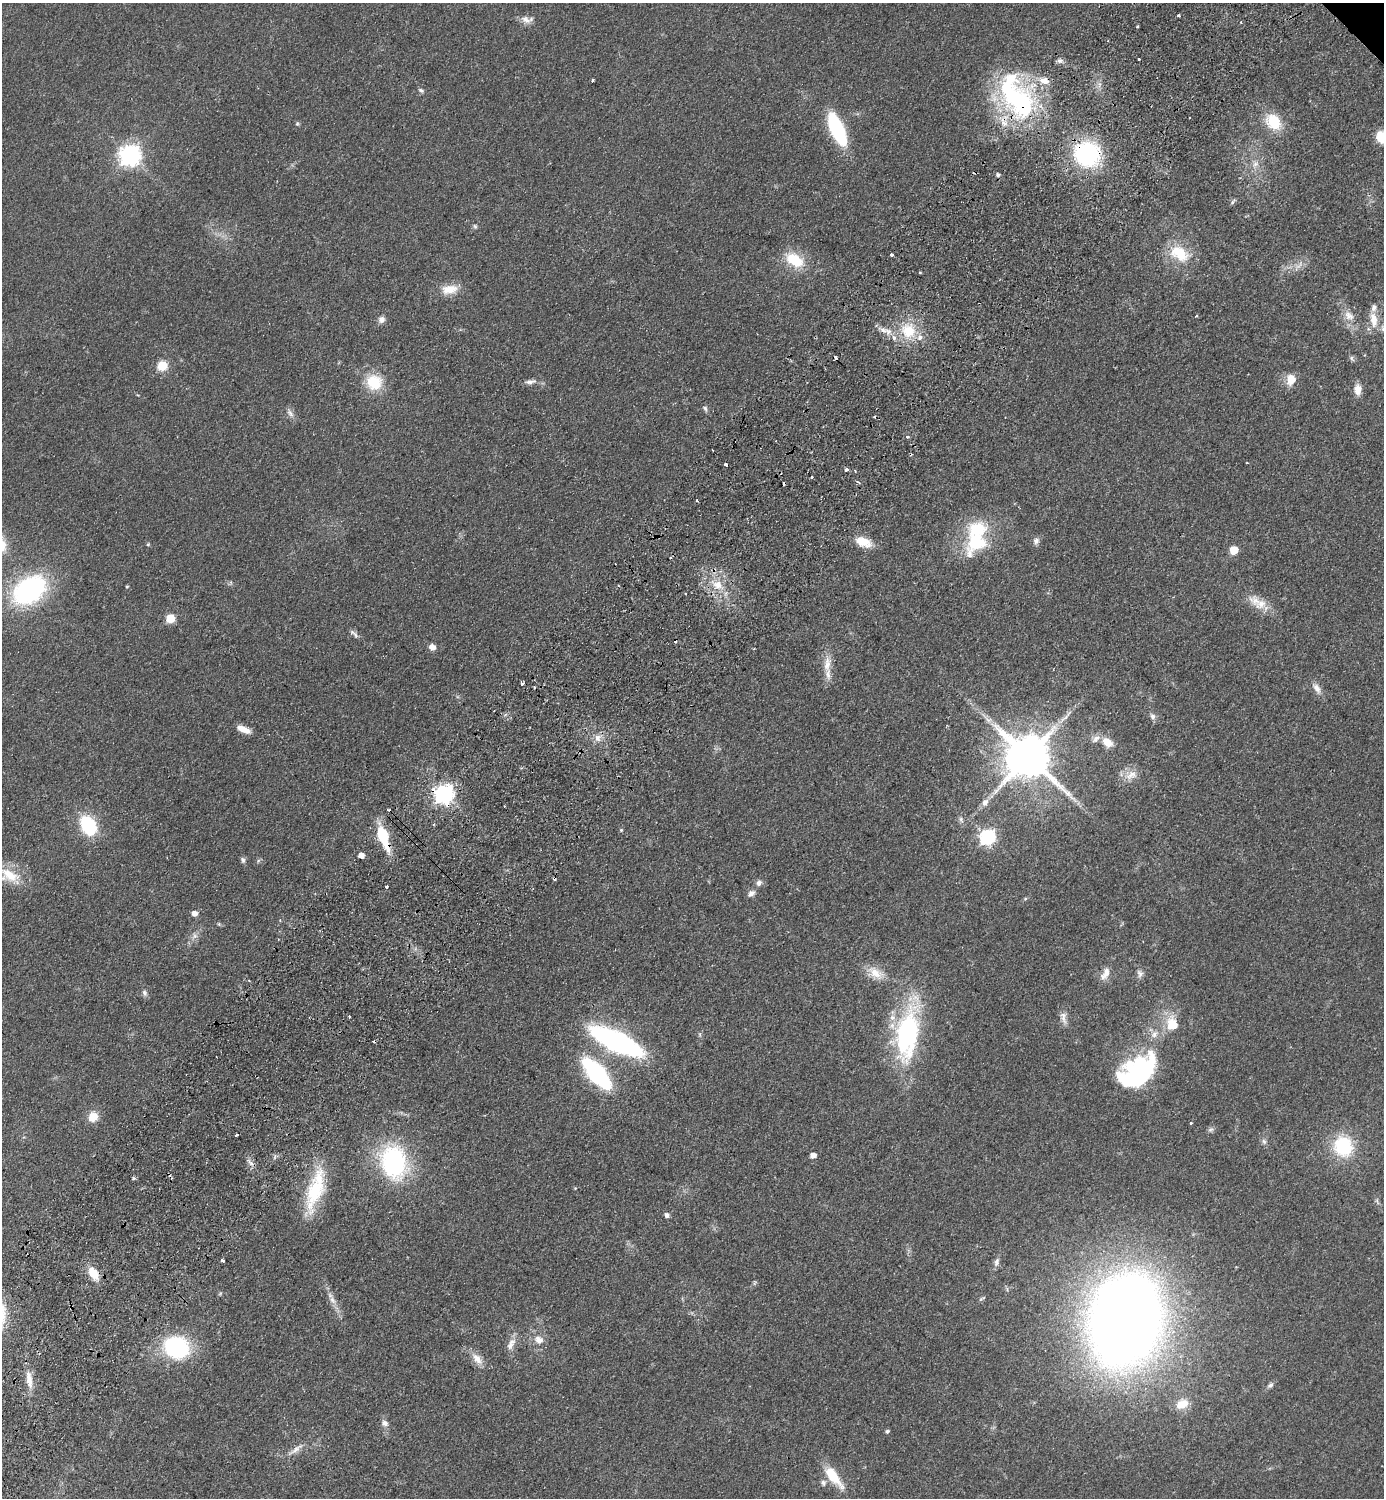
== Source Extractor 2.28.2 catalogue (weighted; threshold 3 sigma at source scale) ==
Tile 7 of 4 x 4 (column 3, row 2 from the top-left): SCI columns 3106-4487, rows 3032-4527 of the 6070 x 6064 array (HDU 1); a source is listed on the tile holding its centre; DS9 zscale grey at full resolution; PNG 1386 x 1500 px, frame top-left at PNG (2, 3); no overlay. Shown black and unused: <1% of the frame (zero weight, under 2 of 3 exposures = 3% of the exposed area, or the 3 px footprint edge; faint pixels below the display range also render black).
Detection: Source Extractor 2.28.2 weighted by HDU 2 'WHT'; one run over the whole footprint, this tile lists its part. Background 0.0826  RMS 0.0081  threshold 0.0362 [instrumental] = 3 sigma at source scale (4.5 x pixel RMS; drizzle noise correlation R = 1.50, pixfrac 1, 0.05/0.05 arcsec/px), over >= 5 px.
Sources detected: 152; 1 inside a brighter object's white glare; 11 cosmic-ray / hot-pixel residue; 1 long thin detection or spike segment (spike, bleed or trail) — not listed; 8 inside a brighter listed object's ellipse — not listed separately; the other 131 listed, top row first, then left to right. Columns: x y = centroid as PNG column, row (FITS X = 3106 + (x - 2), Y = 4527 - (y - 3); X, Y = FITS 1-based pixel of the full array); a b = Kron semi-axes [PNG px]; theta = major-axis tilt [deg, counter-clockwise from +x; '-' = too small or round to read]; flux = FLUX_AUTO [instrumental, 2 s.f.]
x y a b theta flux
1179 15 3 3 - 1.7
526 19 15 9 -32 5.4
1241 22 4 3 - 0.93
1138 26 3 2 - 1.1
1139 59 3 3 - 1.2
1059 61 7 7 - 2.5
593 80 3 3 - 0.86
421 90 8 5 -36 1.6
1019 101 58 37 -51 120
1273 122 20 15 -54 24
297 124 6 5 - 1.2
837 129 29 11 -66 78
1381 137 13 11 -65 13
1087 154 16 15 - 140
130 155 8 7 - 480
1255 164 11 8 61 4.9
998 175 5 4 - 1.8
1233 201 9 4 52 1.5
475 226 7 5 -67 1.4
1180 253 27 17 -32 26
892 255 3 3 - 3.9
794 260 24 14 -30 25
1299 265 14 5 48 3.9
920 273 3 2 - 1
449 289 24 12 7 12
1196 316 3 3 - 0.68
1349 316 16 10 -43 8
381 319 9 8 - 3.6
1374 320 21 9 -81 11
883 330 15 8 -22 6.1
908 331 20 18 -54 25
835 358 4 3 - 4.2
1352 358 9 4 -69 1.6
162 366 6 5 - 47
1291 379 14 11 79 10
531 381 15 6 9 3.9
374 382 19 18 - 24
1358 389 13 8 -88 7.2
705 408 8 5 -72 1.8
290 413 13 7 -57 3.7
907 437 5 4 - 1.2
1247 463 3 2 - 0.53
726 465 4 3 - 4.8
846 469 4 3 - 5.4
812 477 3 3 - 1.6
858 482 5 3 - 0.99
697 500 3 3 - 2
1036 541 9 8 - 3.1
863 542 21 11 -20 13
976 542 35 25 52 49
148 544 5 4 - 0.94
1234 550 6 5 - 23
670 557 3 2 - 0.93
717 585 15 10 -23 11
127 587 4 3 - 0.94
29 590 32 22 35 130
685 593 3 3 - 1.2
1261 604 18 14 33 11
170 618 6 5 - 29
355 635 10 5 -65 2.3
432 647 8 7 - 4.5
827 664 22 10 80 9.6
522 683 3 3 - 3.8
1316 688 16 8 -52 5.4
1153 716 9 7 -58 2.9
243 729 16 6 -24 8.5
598 738 11 9 -69 5.3
1107 742 13 9 -39 10
1028 757 13 12 - 3900
1131 775 20 12 29 9.5
444 794 8 7 - 390
985 803 9 7 60 4.8
504 806 2 2 - 0.78
961 819 9 5 -64 2.2
88 825 16 10 -61 61
621 830 5 5 - 0.98
383 836 20 8 -72 45
987 837 7 6 - 190
361 855 5 4 - 7.1
243 860 8 6 -71 1.9
9 875 33 14 -35 21
759 883 9 7 43 3.1
386 886 3 3 - 3.4
751 893 10 7 35 3.7
1025 899 6 4 19 0.98
194 913 5 5 - 5.6
219 924 6 4 -46 0.98
195 936 9 7 55 3.3
876 973 25 13 -33 13
1105 973 19 9 61 7.1
1140 973 11 8 -70 3.2
144 993 9 6 -69 2.4
349 1016 3 2 - 1.5
1063 1017 19 8 -78 5.2
1172 1024 20 16 -76 17
907 1034 66 26 81 120
1154 1034 11 8 60 4.7
617 1041 35 12 -26 250
1140 1065 33 20 22 82
596 1073 25 11 -49 140
93 1117 10 10 - 11
1191 1123 3 3 - 1.5
1211 1130 8 7 - 1.9
236 1135 3 2 - 1.6
1264 1141 8 5 -68 2.1
1343 1146 20 18 -73 47
813 1155 5 4 - 6.2
393 1162 34 25 -76 110
251 1163 11 4 -40 2.6
134 1178 5 4 - 1.4
575 1188 4 4 - 0.64
315 1190 58 18 74 46
1377 1201 10 4 -61 1.6
667 1215 5 5 - 2.8
222 1261 4 3 - 1.8
997 1262 13 7 71 3.3
93 1273 16 9 -59 13
332 1300 12 7 -53 4.6
1125 1320 57 43 77 1500
539 1340 13 11 -28 7.3
511 1344 19 8 63 6.5
176 1347 22 18 -16 91
477 1359 19 10 -50 8
29 1379 25 8 -81 9.9
1270 1385 10 6 45 2.3
1182 1404 17 12 27 13
385 1423 9 8 - 3.5
887 1431 5 4 - 1.6
295 1449 28 6 36 6.5
833 1477 33 11 -52 22
823 1483 9 8 - 2.8
Overlapping masked pixels (flux is a lower limit): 5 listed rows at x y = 1019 101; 1087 154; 835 358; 444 794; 383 836
Isophote crosses this tile's border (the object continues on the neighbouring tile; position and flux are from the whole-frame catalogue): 2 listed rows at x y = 1381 137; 9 875